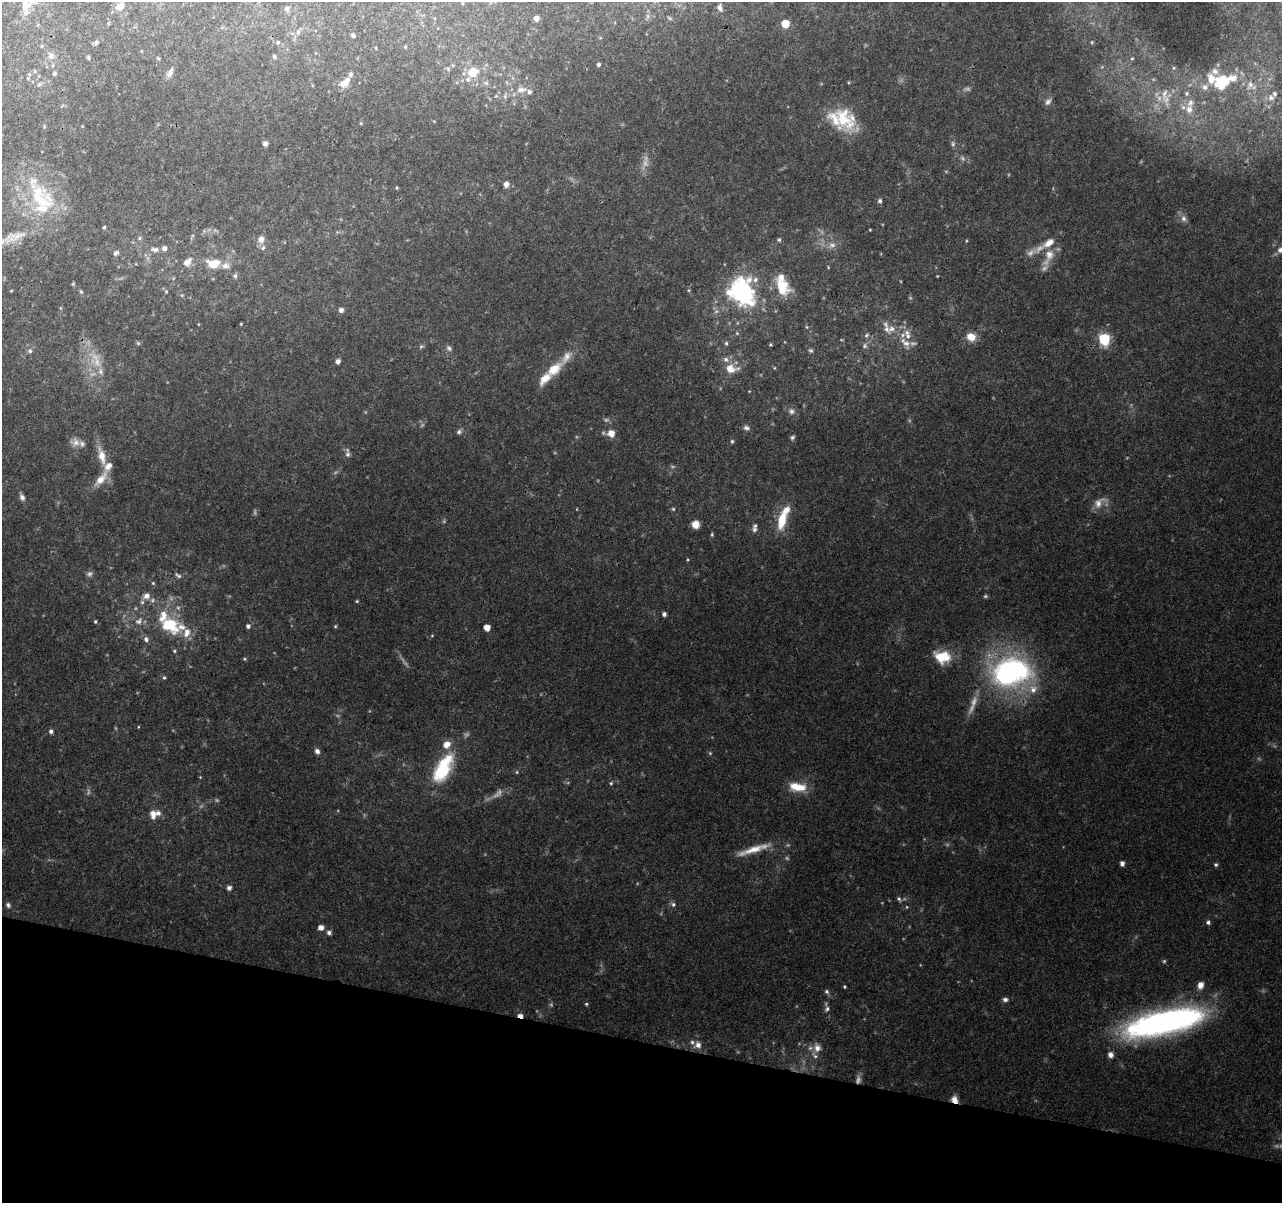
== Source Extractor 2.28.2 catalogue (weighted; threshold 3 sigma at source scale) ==
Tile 15 of 4 x 4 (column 3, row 4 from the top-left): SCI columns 2567-3846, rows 283-1483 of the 5125 x 5308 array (HDU 1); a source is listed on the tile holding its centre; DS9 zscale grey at full resolution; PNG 1284 x 1205 px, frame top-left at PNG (2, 2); no overlay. Shown black and unused: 13% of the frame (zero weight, under 3 of 4 exposures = <1% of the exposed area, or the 3 px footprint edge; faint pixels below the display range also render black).
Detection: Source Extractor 2.28.2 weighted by HDU 2 'WHT'; one run over the whole footprint, this tile lists its part. Background 0.0727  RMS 0.0054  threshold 0.0242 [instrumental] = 3 sigma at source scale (4.5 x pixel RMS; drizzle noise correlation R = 1.50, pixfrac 1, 0.0396/0.0396 arcsec/px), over >= 5 px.
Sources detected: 191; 16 too faint to see at this stretch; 2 inside a brighter object's white glare — not listed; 33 inside a brighter listed object's ellipse — not listed separately; the other 140 listed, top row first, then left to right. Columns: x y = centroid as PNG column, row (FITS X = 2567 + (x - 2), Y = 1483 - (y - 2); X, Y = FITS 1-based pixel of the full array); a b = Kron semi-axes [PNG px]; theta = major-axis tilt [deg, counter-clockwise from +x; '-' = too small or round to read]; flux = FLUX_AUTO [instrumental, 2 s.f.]
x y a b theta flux
462 3 5 3 - 0.49
25 4 19 12 84 6.8
120 6 11 9 36 3.8
720 8 8 6 -67 1.7
287 9 6 6 - 1.8
536 18 5 4 - 2.7
785 24 5 5 - 12
298 32 7 5 89 1.5
353 36 4 4 - 1
96 42 6 6 - 1.2
278 42 6 5 - 0.98
42 46 5 3 - 0.49
51 56 9 7 53 2.4
274 56 5 5 - 0.82
88 58 6 4 -84 0.73
158 58 5 4 - 0.56
1132 58 4 3 - 0.41
598 64 4 4 - 1.2
35 71 5 3 - 0.55
472 72 14 11 32 8.3
54 73 4 4 - 1.1
170 73 13 6 63 2.5
1223 79 16 14 67 13
344 83 12 9 40 4.1
486 83 5 5 - 0.9
39 84 6 5 - 0.85
1250 84 15 9 66 4.8
1205 87 8 7 - 2.4
521 90 14 8 4 3.8
1187 93 6 4 73 0.88
1164 94 18 7 84 4.3
1271 98 10 8 -18 3.3
1048 102 11 7 50 2
1189 109 9 9 - 3.6
844 119 34 23 -59 22
265 144 5 5 - 1.9
506 184 6 6 - 2.5
40 197 47 24 -59 38
880 201 5 5 - 1.2
1184 218 9 7 -46 2.3
104 227 4 3 - 0.63
870 230 4 2 - 0.39
18 236 52 8 16 11
140 238 5 5 - 0.82
261 239 9 8 - 2.8
779 240 5 5 - 0.75
164 248 6 5 - 2.3
155 249 10 6 -8 2.1
1280 250 10 7 44 2.7
116 253 7 6 - 1.4
1049 255 17 12 74 7.4
187 262 11 7 44 3.6
214 263 13 8 5 10
235 276 5 5 - 1
937 276 3 3 - 0.34
743 287 48 18 -63 41
782 287 21 14 -63 14
81 292 6 3 -19 0.58
341 310 5 5 - 2.1
892 329 15 10 28 5.1
866 335 7 5 28 1
908 336 11 8 -60 4.2
971 337 11 9 -22 5.5
1104 339 6 6 - 49
138 343 6 4 -45 0.67
726 343 6 5 - 0.85
865 346 7 6 - 1.3
449 348 8 6 -46 1.3
811 350 7 4 -1 0.76
30 351 6 5 - 1.1
726 359 8 7 - 2
338 361 5 5 - 1.8
97 362 16 8 -72 5.8
554 369 23 11 42 11
731 369 14 9 -7 6.9
791 411 7 7 - 1.7
746 428 9 6 -15 1.5
459 432 6 6 - 1.2
611 433 7 6 - 5.8
792 437 6 5 - 1
732 441 5 4 - 0.75
76 442 10 10 - 3.4
348 454 7 6 - 1.5
102 456 24 9 -75 7.9
101 479 22 9 50 6.9
22 497 9 6 -61 1.6
1098 503 15 10 64 4.5
673 509 5 4 - 0.63
782 520 20 9 77 13
695 524 7 7 - 5.1
754 529 8 7 - 1.6
712 534 5 4 - 0.61
89 574 8 6 39 1.4
178 576 9 5 -29 1.2
153 583 5 4 - 0.63
146 596 11 8 31 3.7
357 601 4 4 - 0.57
664 614 5 5 - 1.4
95 621 4 3 - 0.62
139 621 10 8 34 2.7
170 625 26 18 -31 22
248 626 5 5 - 1.5
335 626 5 4 - 0.55
487 627 5 5 - 5.2
146 639 7 6 - 1.7
174 651 5 4 - 0.64
942 657 20 14 -7 13
1011 672 44 31 13 100
164 678 5 4 - 0.7
51 731 5 5 - 1.4
317 751 7 5 -46 1.9
710 753 4 4 - 0.58
443 768 41 18 62 28
611 783 5 4 - 0.64
797 787 23 10 -9 9.4
498 794 19 6 45 3.1
153 814 12 9 -84 3.7
753 849 40 8 19 9.5
1122 863 5 4 - 2.1
1216 865 5 4 - 0.85
229 888 5 4 - 2
899 899 7 4 -54 0.93
673 904 7 5 -76 1.2
8 905 7 5 -82 1.2
1208 922 5 5 - 1.2
321 927 5 5 - 3.3
329 932 6 5 - 1.7
1164 961 5 4 - 0.63
1200 985 8 6 75 3.5
844 987 4 3 - 0.55
827 992 6 5 - 1.1
1005 999 7 6 - 1.5
586 1004 4 4 - 0.62
827 1009 8 5 78 1.4
520 1016 6 4 -13 3.4
1164 1022 86 24 13 150
698 1045 7 7 - 2.8
817 1048 12 10 -85 4.1
1110 1055 7 7 - 2.3
954 1100 9 7 -53 3.9
Overlapping masked pixels (flux is a lower limit): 2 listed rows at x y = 520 1016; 954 1100
Isophote crosses this tile's border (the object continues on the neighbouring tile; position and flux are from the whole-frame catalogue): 3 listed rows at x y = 25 4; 18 236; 1280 250